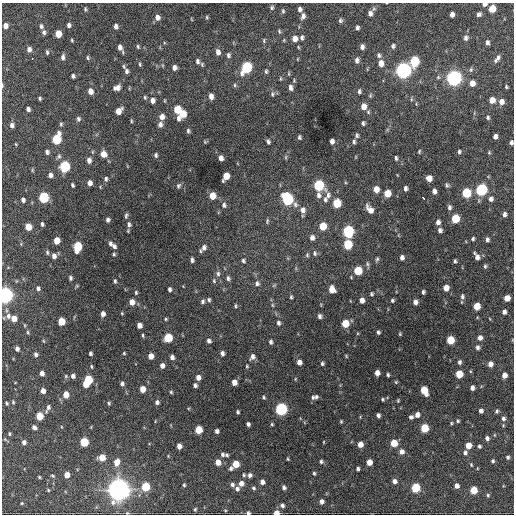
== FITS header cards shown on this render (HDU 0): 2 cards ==
NAXIS1  =                  512 / Axis length
NAXIS2  =                  512 / Axis length

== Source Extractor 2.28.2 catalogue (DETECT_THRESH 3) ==
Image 512 x 512 px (HDU 0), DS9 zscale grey, 1 PNG px = 1 image px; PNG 516 x 516 px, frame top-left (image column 1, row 512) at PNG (2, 3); no overlay
Background 1330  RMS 33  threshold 98.5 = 3 sigma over >= 5 px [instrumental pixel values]
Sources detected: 346; all 346 listed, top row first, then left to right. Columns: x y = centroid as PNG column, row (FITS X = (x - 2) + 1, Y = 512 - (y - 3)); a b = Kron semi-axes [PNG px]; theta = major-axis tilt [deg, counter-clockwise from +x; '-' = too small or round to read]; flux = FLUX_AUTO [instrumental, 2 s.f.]
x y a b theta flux
484 4 5 3 - 8.2e+03
272 8 6 5 - 3.6e+03
85 9 6 4 -89 3.1e+03
300 9 5 4 - 6.6e+03
374 9 6 4 -17 3.0e+03
492 9 5 5 - 4.5e+04
283 11 5 4 - 3.1e+03
370 13 7 6 - 7.7e+03
479 14 5 4 - 5.0e+03
452 15 5 4 - 9.9e+03
303 16 7 5 76 7.7e+03
157 17 6 5 - 1.1e+04
207 17 5 4 - 2.6e+03
340 21 5 5 - 4.3e+03
69 25 5 4 - 6.2e+03
5 26 5 5 - 1.2e+04
41 26 6 4 -83 5.0e+03
116 26 5 4 - 8.1e+03
357 28 4 3 - 5.0e+03
279 31 6 4 -72 3.0e+03
44 32 6 5 - 5.3e+03
58 34 6 5 - 3.2e+04
302 38 5 4 - 4.9e+03
466 38 6 5 - 6.4e+03
295 39 6 5 - 1.5e+04
72 40 5 3 - 2.4e+03
264 40 7 3 -82 2.7e+03
487 42 5 4 - 5.7e+03
393 46 6 5 - 5.1e+03
120 47 7 5 -75 1.1e+04
138 47 6 4 -74 3.2e+03
298 47 5 3 - 2.1e+03
362 47 6 4 84 7.9e+03
29 49 6 5 - 9.0e+03
47 52 6 4 -81 3.6e+03
218 52 7 5 -79 1.1e+04
228 55 6 5 - 5.4e+03
379 55 7 5 -64 5.3e+03
63 57 7 4 82 6.8e+03
87 58 6 4 -88 3.2e+03
32 59 2 2 - 2.2e+03
497 59 8 3 54 7.2e+03
357 60 7 5 78 7.7e+03
197 61 8 6 -85 7.3e+03
414 61 7 5 78 1.2e+05
381 63 7 6 - 1.6e+04
140 64 5 4 - 3.0e+03
174 67 5 5 - 9.0e+03
246 67 7 6 - 1.9e+05
403 70 7 6 - 8.2e+05
127 71 8 6 -75 7.3e+03
266 71 7 4 -90 3.9e+03
73 76 4 4 - 4.9e+03
454 78 7 6 - 8.0e+05
472 83 6 5 - 1.6e+04
235 85 6 4 90 3.0e+03
2 86 6 3 90 2.5e+03
290 87 7 5 -82 8.3e+03
506 87 3 3 - 2.6e+03
117 88 8 6 20 1.2e+04
90 91 6 5 - 1.6e+04
359 91 7 5 86 4.8e+03
272 94 7 6 - 5.1e+03
370 95 7 5 70 3.3e+03
211 96 6 4 -83 1.1e+04
145 97 5 4 - 3.1e+03
40 98 4 3 - 3.2e+03
411 99 6 3 -73 2.7e+03
152 100 6 5 - 1.0e+04
492 100 5 5 - 2.1e+04
501 102 6 6 - 1.3e+04
363 106 7 5 88 1.8e+04
28 109 4 4 - 6.2e+03
177 109 6 5 - 5.3e+04
118 111 6 5 - 2.2e+04
368 112 6 5 - 3.4e+03
183 114 6 5 - 3.7e+04
162 117 6 5 - 1.2e+04
488 117 5 4 - 3.7e+03
178 118 7 4 -87 6.1e+03
78 119 7 5 -75 4.9e+03
131 121 5 3 - 2.2e+03
363 123 5 4 - 4.2e+03
61 124 5 4 - 3.3e+03
160 124 7 5 -90 7.5e+03
12 125 5 5 - 7.3e+03
188 131 5 4 - 4.0e+03
357 135 7 5 -86 4.3e+03
495 136 5 4 - 9.4e+03
299 137 4 3 - 3.8e+03
57 139 7 5 74 1.1e+05
332 141 5 4 - 8.8e+03
205 142 5 3 - 2.0e+03
268 142 5 3 - 4.8e+03
354 142 6 4 88 4.2e+03
511 143 5 3 - 4.8e+03
16 144 3 2 - 1.8e+03
419 151 5 4 - 2.5e+03
47 152 5 4 - 5.7e+03
459 152 5 4 - 3.9e+03
489 152 5 4 - 2.5e+03
104 154 7 6 - 1.9e+04
156 155 4 3 - 3.9e+03
59 156 7 5 59 4.4e+03
286 157 6 4 72 3.0e+03
221 158 5 4 - 1.1e+04
396 158 5 3 - 3.9e+03
89 160 6 5 - 8.3e+03
65 166 6 5 - 1.7e+05
32 170 6 3 90 2.3e+03
50 175 5 5 - 7.8e+03
226 176 7 5 65 2.9e+04
429 178 5 5 - 1.8e+04
106 179 6 5 - 4.8e+03
90 183 5 4 - 1.0e+04
72 185 4 3 - 3.7e+03
319 185 6 6 - 1.6e+05
447 185 6 5 - 3.9e+03
178 186 7 5 58 4.2e+03
405 188 5 3 - 6.3e+03
376 189 6 5 - 2.0e+04
481 190 6 6 - 2.4e+05
434 191 5 4 - 7.6e+03
387 193 6 5 - 3.8e+04
466 193 6 5 - 9.8e+04
318 195 8 6 -84 8.5e+03
328 195 9 7 73 8.9e+03
212 196 5 5 - 3.2e+04
44 197 6 5 - 1.4e+05
423 197 3 2 - 4.0e+03
288 199 8 6 -56 2.4e+05
491 199 6 5 - 7.5e+03
23 200 4 4 - 6.4e+03
325 200 7 5 -89 5.7e+03
337 203 6 5 - 6.6e+04
224 205 7 5 -89 5.6e+03
449 207 6 4 -83 6.0e+03
370 209 10 6 -52 1.7e+04
303 210 8 7 - 1.0e+04
504 214 6 4 83 6.7e+03
126 216 7 4 86 4.2e+03
455 219 6 5 - 6.8e+04
108 220 5 4 - 5.3e+03
267 221 7 4 82 3.1e+03
438 222 5 4 - 8.2e+03
42 224 4 3 - 4.4e+03
129 224 7 6 - 6.8e+03
323 226 6 5 - 4.3e+04
28 227 5 5 - 3.1e+04
440 230 5 4 - 6.4e+03
348 231 7 6 - 2.5e+05
312 238 6 5 - 9.3e+03
473 239 4 4 - 3.5e+03
57 240 5 5 - 2.9e+04
487 240 5 4 - 5.3e+03
110 244 6 4 86 5.5e+03
348 244 6 5 - 1.0e+05
114 246 6 5 - 6.3e+03
78 247 7 5 80 1.0e+05
204 247 8 6 64 9.5e+03
47 252 6 4 -77 3.8e+03
314 253 7 5 90 5.0e+03
114 254 5 4 - 3.1e+03
307 255 6 5 - 3.2e+03
54 256 6 5 - 9.0e+03
477 256 8 4 -62 1.1e+04
402 257 5 4 - 7.6e+03
377 259 6 4 61 3.5e+03
192 260 5 4 - 5.4e+03
243 261 5 4 - 4.3e+03
455 261 4 3 - 3.4e+03
367 264 7 5 -82 4.1e+03
485 266 5 4 - 3.4e+03
358 271 6 5 - 7.3e+04
218 274 8 6 -90 6.1e+03
70 278 5 4 - 4.4e+03
228 278 6 5 - 5.6e+03
115 281 6 4 -81 3.7e+03
214 281 6 5 - 4.0e+03
257 283 6 6 - 6.1e+03
274 285 6 4 19 2.7e+03
38 288 5 4 - 5.0e+03
446 288 5 5 - 1.8e+04
169 289 4 3 - 5.2e+03
332 289 6 5 - 2.0e+04
423 292 4 3 - 4.1e+03
136 293 6 4 -89 3.3e+03
371 294 4 4 - 3.3e+03
5 295 6 5 - 8.5e+05
462 296 7 5 86 5.3e+03
291 297 5 3 - 3.0e+03
507 298 5 5 - 2.1e+04
209 300 6 5 - 4.2e+03
362 300 5 4 - 1.1e+04
392 300 4 3 - 3.6e+03
202 301 6 6 - 5.0e+03
132 302 6 5 - 1.8e+04
415 302 5 4 - 9.1e+03
272 305 6 4 -89 2.5e+03
235 306 5 3 - 3.0e+03
477 306 5 5 - 3.5e+04
504 312 4 4 - 7.4e+03
122 313 4 3 - 2.1e+03
103 314 5 4 - 1.0e+04
8 316 9 6 86 9.4e+03
319 316 5 4 - 6.2e+03
14 318 5 5 - 2.1e+04
166 319 4 3 - 2.6e+03
61 321 5 5 - 4.2e+04
278 323 6 5 - 5.6e+03
345 323 5 5 - 4.8e+04
24 325 5 3 - 2.1e+03
139 325 5 4 - 1.3e+04
28 332 6 3 -82 2.6e+03
378 332 4 3 - 4.1e+03
400 334 4 4 - 2.2e+03
143 335 4 3 - 2.8e+03
168 338 6 5 - 8.0e+04
480 338 5 5 - 1.0e+04
450 340 5 5 - 6.0e+04
44 341 5 3 - 2.0e+03
209 341 5 4 - 6.1e+03
271 342 6 5 - 4.7e+03
477 347 5 4 - 5.7e+03
17 349 4 4 - 6.2e+03
90 353 4 3 - 4.4e+03
124 353 3 3 - 2.3e+03
222 353 5 4 - 6.7e+03
36 354 5 4 - 5.7e+03
151 356 5 4 - 1.7e+04
346 356 5 3 - 2.1e+03
172 357 5 4 - 7.1e+03
252 357 8 6 69 9.0e+03
299 362 5 5 - 1.1e+04
459 362 5 4 - 5.3e+03
322 364 5 5 - 4.2e+03
490 364 5 5 - 1.3e+04
91 366 5 3 - 2.4e+03
162 366 5 4 - 1.0e+04
247 366 4 3 - 2.4e+03
470 371 5 3 - 1.9e+03
42 373 5 4 - 9.6e+03
377 373 5 4 - 1.3e+04
459 374 5 5 - 5.1e+04
388 375 3 3 - 3.3e+03
504 375 5 4 - 1.4e+04
66 376 5 4 - 2.5e+03
73 376 5 4 - 7.2e+03
198 377 5 5 - 1.2e+04
295 379 5 3 - 1.7e+03
88 380 6 5 - 8.6e+04
234 382 5 4 - 1.5e+04
396 382 5 4 - 2.3e+03
85 384 4 4 - 2.2e+04
122 384 5 4 - 5.4e+03
195 385 4 4 - 5.8e+03
472 388 5 4 - 8.4e+03
142 389 5 4 - 2.4e+04
424 390 7 5 -64 4.6e+04
43 391 5 4 - 1.3e+04
171 392 4 4 - 2.8e+03
66 395 5 5 - 2.7e+04
264 397 4 4 - 3.1e+03
313 397 6 5 - 4.3e+03
316 397 6 5 - 5.1e+03
383 399 4 3 - 2.7e+03
398 401 4 3 - 2.3e+03
13 402 4 3 - 2.5e+03
157 402 5 4 - 5.9e+03
7 403 3 3 - 2.6e+03
109 403 4 3 - 3.0e+03
48 408 9 4 67 7.1e+03
281 409 6 6 - 3.4e+05
481 411 4 4 - 7.2e+03
497 411 5 4 - 3.6e+03
238 412 4 3 - 3.6e+03
378 415 4 4 - 5.5e+03
417 415 5 5 - 1.1e+04
39 416 5 5 - 4.6e+04
411 417 4 4 - 4.6e+03
503 419 5 5 - 5.6e+03
458 421 5 4 - 2.8e+03
341 422 4 4 - 2.5e+03
451 423 4 3 - 2.5e+03
248 424 4 4 - 5.9e+03
272 424 4 3 - 2.5e+03
34 427 5 4 - 6.6e+03
424 428 5 5 - 7.0e+04
198 430 5 5 - 5.1e+04
217 431 4 4 - 7.1e+03
9 434 4 3 - 2.5e+03
487 438 5 4 - 7.0e+03
24 442 5 4 - 7.6e+03
84 442 5 5 - 8.3e+04
324 442 4 2 - 1.6e+03
394 443 5 5 - 4.5e+04
360 444 5 5 - 1.8e+04
468 445 5 5 - 2.7e+04
179 446 5 4 - 1.2e+04
479 446 4 4 - 4.0e+03
402 452 6 6 - 1.1e+04
465 453 6 5 - 6.1e+03
222 454 5 5 - 4.5e+03
227 455 5 4 - 3.3e+03
168 456 4 3 - 1.7e+03
102 457 5 5 - 2.8e+04
508 457 4 4 - 4.2e+03
288 459 4 4 - 2.2e+03
321 461 5 5 - 4.2e+03
493 461 5 4 - 3.8e+03
117 462 7 6 - 1.9e+04
218 462 5 5 - 2.1e+04
369 462 5 4 - 2.1e+04
236 464 5 5 - 4.0e+04
471 465 5 3 - 2.4e+03
231 468 5 5 - 4.9e+03
358 469 4 3 - 4.9e+03
314 473 4 3 - 3.1e+03
67 475 5 4 - 2.1e+04
244 475 5 4 - 3.0e+03
250 475 5 5 - 6.6e+03
52 476 5 4 - 2.6e+03
39 477 3 3 - 2.4e+03
394 481 5 5 - 8.6e+03
262 482 5 4 - 9.5e+03
241 483 5 5 - 1.2e+04
184 485 4 3 - 2.8e+03
232 485 5 5 - 5.3e+03
457 486 5 4 - 1.1e+04
146 487 5 5 - 8.6e+04
284 487 4 4 - 5.9e+03
253 488 5 4 - 3.7e+03
415 488 5 5 - 9.5e+04
237 489 5 5 - 6.7e+03
48 490 4 3 - 2.2e+03
118 490 8 8 - 1.9e+06
474 490 5 5 - 4.8e+04
488 495 5 4 - 3.3e+03
321 501 5 5 - 8.7e+03
22 503 4 3 - 2.2e+03
282 505 5 5 - 5.9e+03
195 509 5 4 - 2.5e+03
225 510 5 3 - 1.8e+03
127 513 4 4 - 2.2e+03
248 513 4 3 - 5.1e+03
276 513 5 4 - 1.9e+04
At the frame edge (FLAGS 8, measured only in part): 7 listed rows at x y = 484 4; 2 86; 511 143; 5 295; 127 513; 248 513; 276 513